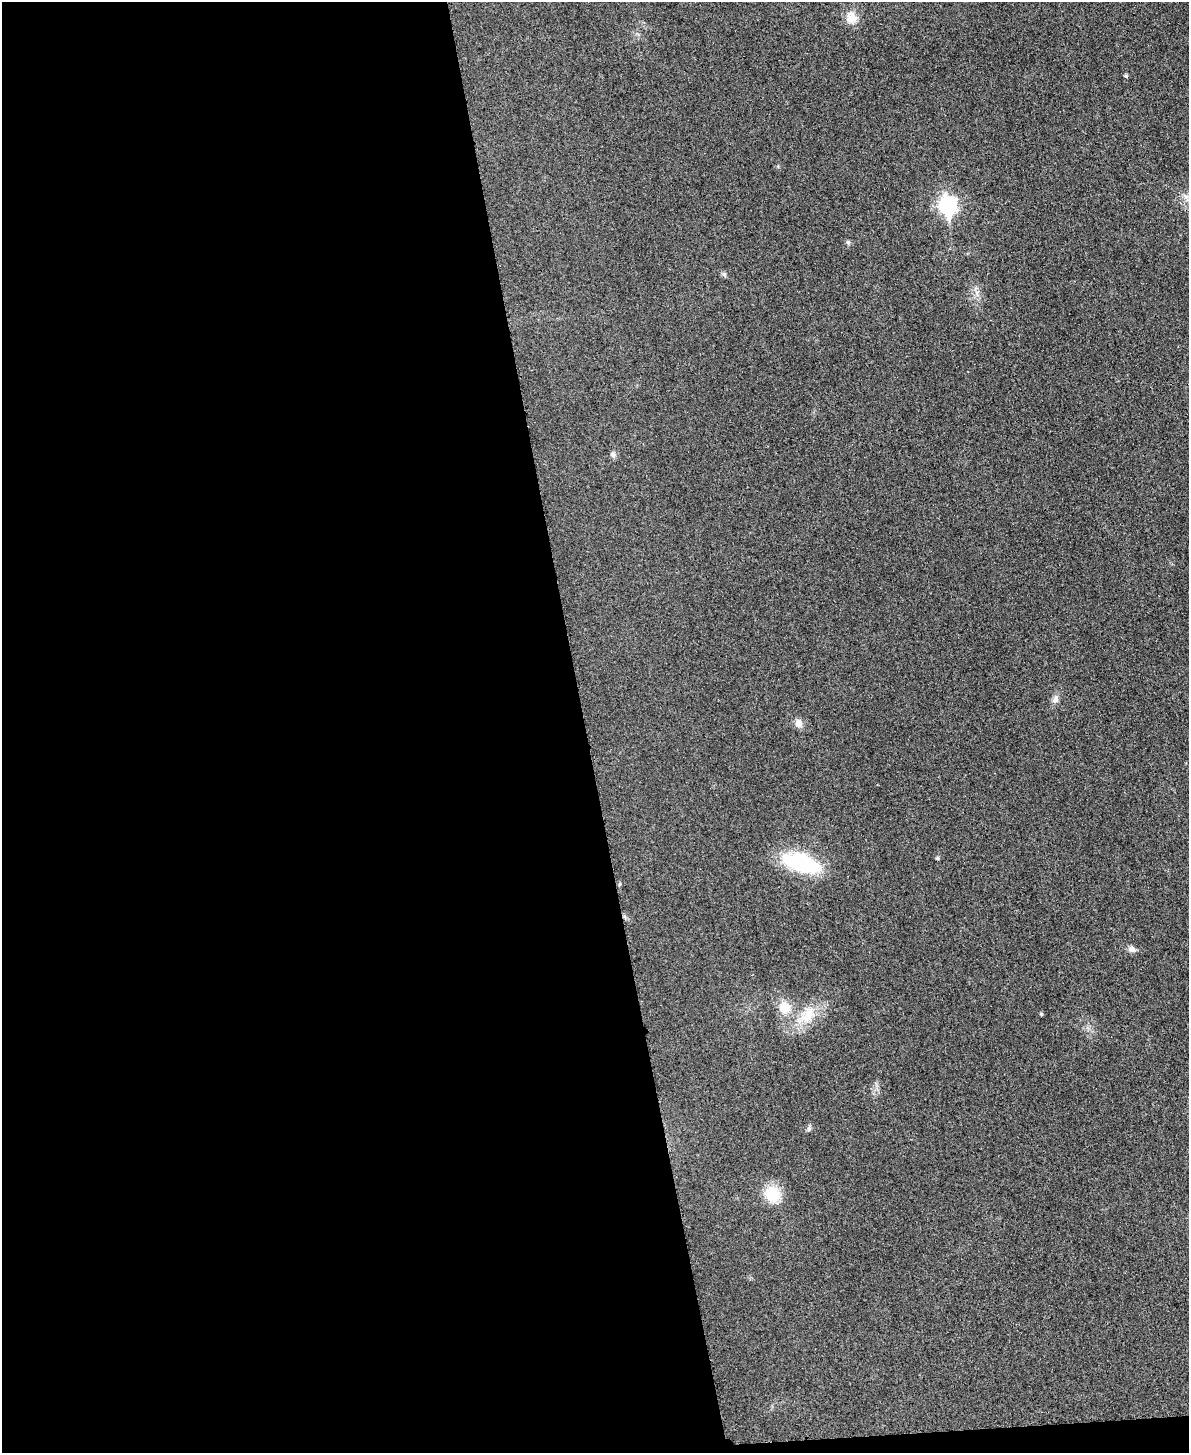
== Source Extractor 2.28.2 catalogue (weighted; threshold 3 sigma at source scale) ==
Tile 9 of 4 x 3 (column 1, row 3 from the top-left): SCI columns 16-1202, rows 265-1715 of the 4778 x 4763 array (HDU 1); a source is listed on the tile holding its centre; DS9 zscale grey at full resolution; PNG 1191 x 1455 px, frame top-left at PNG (2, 2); no overlay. Shown black and unused: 50% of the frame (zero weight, under 3 of 4 exposures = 2% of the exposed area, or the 3 px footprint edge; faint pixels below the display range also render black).
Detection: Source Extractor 2.28.2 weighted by HDU 2 'WHT'; one run over the whole footprint, this tile lists its part. Background 0.0706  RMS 0.007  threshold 0.0317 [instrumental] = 3 sigma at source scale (4.5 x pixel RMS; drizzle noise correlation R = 1.50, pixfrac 1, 0.05/0.05 arcsec/px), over >= 5 px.
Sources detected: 16; all 16 listed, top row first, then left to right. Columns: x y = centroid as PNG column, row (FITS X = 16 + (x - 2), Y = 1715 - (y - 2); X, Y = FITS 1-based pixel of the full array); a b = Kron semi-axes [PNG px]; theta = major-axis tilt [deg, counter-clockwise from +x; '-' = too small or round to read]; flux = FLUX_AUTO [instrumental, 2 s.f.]
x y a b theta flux
851 17 17 14 -84 8.4
1126 76 5 4 - 1.2
947 205 9 7 -81 200
848 242 7 5 -70 1.3
724 274 6 5 - 1.3
613 455 8 7 - 2.1
1055 699 14 8 63 3.5
799 723 11 9 -67 4.4
937 858 6 4 -21 0.94
801 863 47 20 -18 50
1132 949 10 7 -16 3.2
785 1007 14 13 - 12
1041 1014 4 4 - 0.88
807 1015 37 15 48 20
809 1129 8 5 70 1.5
773 1194 16 14 -75 23